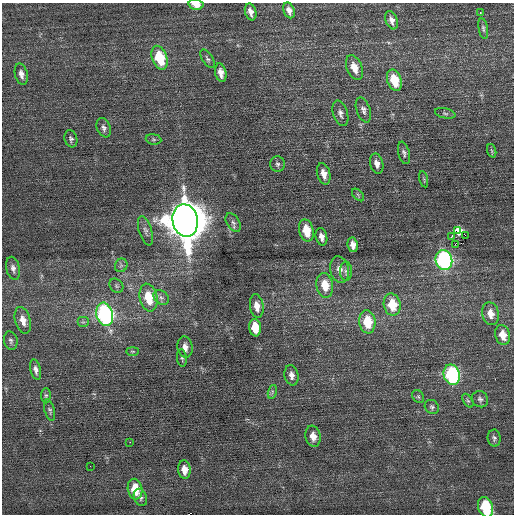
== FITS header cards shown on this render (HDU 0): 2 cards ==
NAXIS1  =                  512 / Axis length
NAXIS2  =                  512 / Axis length

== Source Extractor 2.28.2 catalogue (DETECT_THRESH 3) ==
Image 512 x 512 px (HDU 0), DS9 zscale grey, 1 PNG px = 1 image px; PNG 516 x 516 px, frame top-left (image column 1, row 512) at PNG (2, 3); each listed source drawn as its Kron ellipse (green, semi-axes under 4 px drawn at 4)
Background 0.0623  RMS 0.7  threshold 2.1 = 3 sigma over >= 5 px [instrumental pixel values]
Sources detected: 75; all 75 listed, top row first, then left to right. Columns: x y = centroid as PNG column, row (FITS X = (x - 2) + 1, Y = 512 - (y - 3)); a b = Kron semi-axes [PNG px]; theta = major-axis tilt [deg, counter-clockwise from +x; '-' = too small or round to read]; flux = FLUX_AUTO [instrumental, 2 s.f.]
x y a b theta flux
196 4 7 5 -12 490
289 10 8 5 -69 230
251 12 9 5 -74 260
480 13 3 2 - 220
392 20 9 5 -70 220
483 29 10 4 -80 110
160 58 12 7 -72 1800
207 59 10 5 -56 120
354 68 13 7 -69 510
221 73 9 5 -78 320
21 74 11 6 -76 230
394 80 11 7 -73 1300
363 110 13 7 -71 210
340 113 13 7 -73 210
445 113 10 5 -12 99
104 128 10 6 -67 170
71 139 9 6 -73 120
153 139 8 5 -7 90
492 151 7 4 -71 78
404 153 11 5 -77 140
277 164 8 7 - 130
377 164 10 6 -75 260
324 174 11 6 -75 400
424 179 8 3 -77 60
358 195 7 4 -46 80
185 220 16 12 -77 150000
233 223 10 6 -58 160
145 231 15 6 -73 220
306 231 11 7 -77 1000
458 231 3 3 - 3400
465 235 4 2 - 49
321 237 9 5 -78 240
451 237 3 2 - 280
455 244 3 2 - 83
353 245 7 5 -80 290
444 260 10 8 -76 9900
121 265 7 6 - 110
13 268 11 6 -78 210
339 269 13 9 -79 370
346 271 9 6 -88 150
325 285 12 8 -80 850
116 286 8 6 -47 110
161 297 8 6 -40 170
148 298 14 8 -77 1400
392 305 11 8 -79 1400
257 306 12 7 -81 460
105 314 12 8 -75 10000
490 314 11 8 -78 470
23 320 14 7 -74 450
83 322 6 5 - 93
367 322 11 8 -82 1400
255 328 9 6 -82 940
503 335 10 7 -73 570
11 341 9 6 -79 140
185 347 11 7 -81 300
133 351 6 3 0 54
182 358 9 5 -83 85
36 370 10 5 -76 200
291 375 10 7 -79 250
452 375 10 8 -76 5900
272 392 7 4 73 88
46 396 7 5 -89 90
418 397 7 5 -54 88
480 399 8 7 - 150
468 401 7 4 -57 89
432 407 7 6 - 120
50 410 11 5 -75 100
313 436 10 7 -79 390
494 438 8 6 -83 130
130 442 2 2 - 630
90 466 2 2 - 80
184 470 9 6 -84 440
135 489 10 7 -80 1200
140 497 9 6 -67 150
485 507 10 7 -71 2600
At the frame edge (FLAGS 8, measured only in part): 2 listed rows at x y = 196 4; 485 507